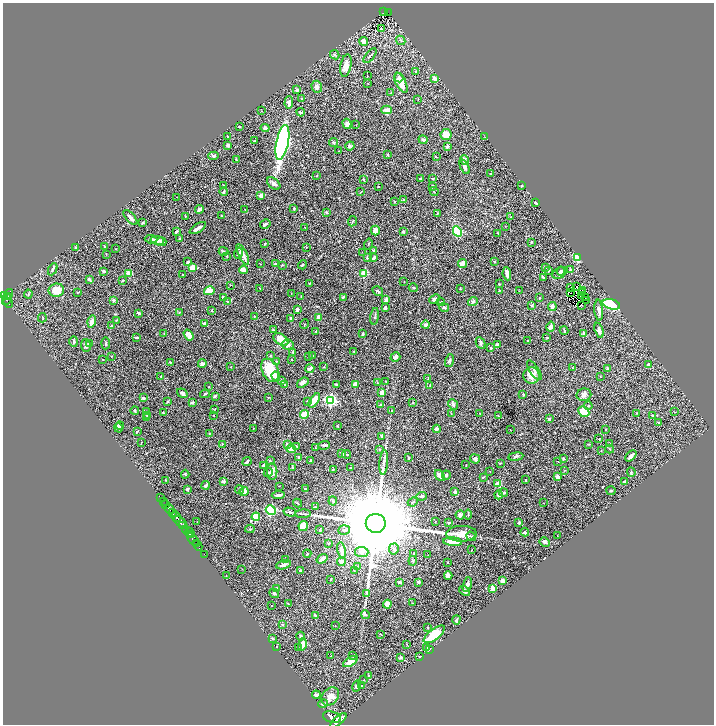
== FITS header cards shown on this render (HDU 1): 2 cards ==
NAXIS1  =                 1423
NAXIS2  =                 1444

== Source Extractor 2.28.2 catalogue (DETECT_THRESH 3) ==
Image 1423 x 1444 px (HDU 1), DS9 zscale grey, zoomed out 1/2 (1 PNG px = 2 x 2 image px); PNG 716 x 726 px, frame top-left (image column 2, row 1443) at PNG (3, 3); each listed source drawn as its Kron ellipse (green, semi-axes under 4 px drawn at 4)
Background 0.581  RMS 0.026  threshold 0.0794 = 3 sigma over >= 5 px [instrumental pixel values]
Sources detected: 500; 49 cannot appear on this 1/2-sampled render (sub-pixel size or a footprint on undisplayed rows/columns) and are neither listed nor drawn; the other 451 listed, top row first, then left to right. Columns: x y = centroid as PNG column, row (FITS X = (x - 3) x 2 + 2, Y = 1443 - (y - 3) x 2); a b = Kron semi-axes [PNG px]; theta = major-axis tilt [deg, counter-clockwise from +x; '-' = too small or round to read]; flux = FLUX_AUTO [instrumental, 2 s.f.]
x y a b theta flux
384 12 2 1 - 9.2
388 13 2 1 - 3.9
381 29 4 2 - 3.7
401 40 5 3 - 5.3
364 41 4 4 - 25
335 55 5 3 - 6.9
370 56 9 2 51 7.2
346 66 11 5 78 48
415 71 3 3 - 5.4
367 76 3 2 - 2.1
399 78 4 4 - 15
435 79 4 3 - 30
401 83 11 5 -64 66
368 84 2 1 - 1.9
317 87 6 5 - 19
297 90 2 2 - 14
390 93 4 2 - 3.5
302 99 3 3 - 3.9
418 99 3 2 - 2.7
289 103 6 4 86 25
387 110 5 3 - 43
262 111 2 2 - 1.5
301 112 4 2 - 9.8
347 124 5 4 - 14
356 125 2 2 - 1.6
239 127 2 2 - 4.8
265 128 4 3 - 12
446 135 5 5 - 58
228 136 2 2 - 5.7
485 137 3 1 - 1.8
423 140 5 3 - 14
254 141 3 2 - 2.1
282 142 17 6 78 2000
333 143 4 3 - 5.4
228 145 3 2 - 18
350 146 5 4 - 8.5
447 146 3 3 - 15
339 151 3 2 - 1.6
388 155 3 2 - 3.3
213 156 5 3 - 10
436 157 3 2 - 3
236 160 3 2 - 4.4
464 160 5 3 - 22
465 167 8 4 -66 20
491 174 4 3 - 4.9
317 176 2 2 - 3
363 179 4 3 - 5.1
421 179 4 3 - 6
432 179 4 2 - 4.3
274 183 7 5 -38 16
224 185 2 2 - 3.2
432 186 3 3 - 4.6
521 186 2 2 - 7.2
378 187 2 1 - 2.1
434 191 5 2 - 2.8
224 192 4 3 - 6.7
361 192 3 2 - 2
261 196 3 2 - 23
177 197 2 1 - 1.1
403 200 4 3 - 5.1
394 201 2 2 - 2.9
536 203 4 2 - 7.8
294 208 3 2 - 3.7
199 209 4 3 - 24
245 209 3 2 - 2
326 212 2 2 - 21
437 213 3 3 - 2.8
185 216 3 3 - 3.6
222 216 3 2 - 2.9
511 217 2 2 - 2.2
130 218 9 3 -48 16
353 221 5 2 - 3.9
142 223 4 2 - 6
265 224 5 2 - 11
505 226 2 1 - 1.4
305 227 2 1 - 1.4
198 228 9 2 33 20
375 230 5 4 - 22
403 231 3 2 - 6.9
457 231 5 4 - 220
176 232 4 2 - 8.1
498 233 3 2 - 3.3
179 238 3 2 - 5.5
151 239 6 3 -5 13
157 240 7 4 -10 21
161 242 5 4 - 14
531 242 3 2 - 4.8
265 243 2 2 - 2.7
368 244 5 2 - 3.6
76 247 4 3 - 6.6
105 247 2 2 - 14
306 247 2 2 - 2.2
116 249 3 2 - 2
374 250 2 2 - 4.7
223 251 5 3 - 9.1
238 253 5 3 - 9.8
362 253 2 1 - 1.3
106 254 3 2 - 2
243 254 11 3 -63 39
227 256 2 2 - 2.4
367 258 4 3 - 4.1
374 258 4 3 - 12
578 258 3 3 - 340
494 261 2 2 - 4.8
188 262 3 2 - 8.9
463 263 5 3 - 53
260 264 3 2 - 1.7
275 264 3 2 - 7.8
282 265 4 2 - 3.4
302 265 5 2 - 4.2
193 267 4 4 - 57
546 267 4 2 - 3.1
53 269 6 3 64 11
243 270 4 3 - 34
571 270 4 3 - 12
104 271 2 2 - 19
549 271 4 3 - 4.9
561 271 4 4 - 7.4
129 273 3 3 - 85
364 273 3 2 - 190
560 273 8 5 29 15
507 274 6 3 -80 25
183 275 2 2 - 2.3
543 277 2 2 - 13
89 279 4 3 - 6.6
123 280 2 2 - 13
404 282 2 2 - 1.4
310 283 3 2 - 2.6
499 284 2 2 - 2.9
230 285 2 2 - 2.2
571 287 2 1 - 1.2
576 287 3 1 - 0.79
260 288 3 1 - 2.6
413 288 5 3 - 4.7
460 289 3 2 - 2.9
56 290 8 6 9 80
499 290 2 2 - 2.2
582 290 2 1 - 1.2
209 291 5 3 - 66
378 291 6 3 -31 8.1
519 291 2 2 - 1.7
77 292 2 2 - 4.5
571 293 3 1 - 2.3
582 293 2 1 - 0.83
8 294 5 3 - 280
28 294 4 2 - 4.3
291 294 3 2 - 2
4 296 3 1 - 36
7 296 2 1 - 260
581 296 2 1 - 1.2
301 297 2 2 - 6.3
343 297 3 2 - 10
585 297 2 1 - 1.6
223 298 3 3 - 11
539 298 3 3 - 3.9
7 299 6 2 51 190
386 299 3 3 - 22
434 299 6 3 42 10
113 300 3 3 - 11
227 301 3 2 - 2.9
587 301 2 1 - 3.6
441 302 4 3 - 4.6
473 302 5 4 - 9.9
8 303 5 2 - 100
611 304 9 5 -16 370
532 305 4 3 - 4.2
581 305 2 1 - 2.4
552 306 4 4 - 20
444 307 5 3 - 9.8
385 308 3 3 - 8.7
297 310 3 2 - 23
599 310 10 4 -84 21
212 311 3 1 - 2.3
139 313 4 2 - 10
179 313 3 2 - 2.1
254 316 2 2 - 1.9
375 316 8 2 81 5.2
319 317 3 2 - 64
42 318 4 2 - 3.5
291 318 3 2 - 8.5
116 320 2 2 - 6.8
92 321 6 3 75 40
204 323 3 2 - 18
304 324 5 2 - 3.1
426 325 4 3 - 15
111 326 2 2 - 8.1
551 327 5 3 - 21
273 330 3 3 - 5.3
599 330 8 3 -75 22
564 331 4 2 - 3.8
316 332 4 3 - 6
164 333 2 2 - 1.5
583 333 4 3 - 6
363 334 3 2 - 7.9
189 335 6 4 -55 34
137 337 3 2 - 5.5
547 338 2 2 - 3.9
281 339 8 5 -34 65
74 341 5 2 - 9
528 341 3 2 - 5.3
89 343 3 3 - 7.9
106 343 6 3 85 5.2
481 343 6 4 -62 12
86 345 6 5 - 12
288 345 6 5 - 19
497 345 3 3 - 16
491 348 2 2 - 6.1
293 352 3 2 - 5.4
354 352 3 2 - 2.6
270 355 3 3 - 3.1
111 356 2 2 - 1.8
309 356 3 2 - 4.1
312 356 3 2 - 6.2
395 357 5 4 - 16
103 359 2 2 - 2.1
291 359 3 2 - 3.9
276 361 3 3 - 5.1
449 361 7 3 77 11
170 362 3 2 - 5
202 363 4 4 - 12
649 364 4 2 - 19
231 367 2 2 - 2.8
324 367 2 2 - 3.5
572 368 2 2 - 2.8
607 368 4 3 - 6.9
310 369 4 2 - 18
270 370 12 8 -65 160
534 370 11 4 -57 16
161 376 3 3 - 3
276 376 5 3 - 22
531 376 8 8 - 52
600 376 3 2 - 1.9
428 378 2 2 - 2.7
282 381 4 2 - 8.8
386 381 2 2 - 2.2
303 383 6 3 36 31
377 383 2 1 - 1.4
285 384 3 2 - 2.4
336 384 3 3 - 8.6
355 385 4 3 - 35
430 385 3 2 - 2.6
208 387 2 1 - 2.9
382 392 4 3 - 35
182 393 6 4 -36 12
205 394 5 2 - 4.9
523 394 3 3 - 3
584 395 7 6 - 18
215 396 3 2 - 9.5
269 397 3 2 - 2.6
143 398 4 3 - 10
314 400 8 4 56 100
331 400 4 3 - 930
167 401 4 3 - 5.5
307 401 4 3 - 4.3
192 402 3 2 - 10
413 402 3 2 - 3
453 404 6 4 -50 14
381 405 3 3 - 9.8
588 406 4 3 - 5.7
215 409 3 2 - 2.4
135 410 4 3 - 5.5
392 410 2 2 - 4.6
146 411 2 2 - 2.1
584 412 6 5 - 89
674 412 3 2 - 1.7
163 413 4 3 - 6.3
451 413 2 2 - 1.6
636 413 2 1 - 1.4
480 414 3 2 - 2.9
147 415 4 3 - 8.1
304 415 4 3 - 67
652 415 3 3 - 3.6
214 416 3 1 - 1.9
498 416 2 2 - 3.6
146 418 3 3 - 9
549 419 2 2 - 14
658 422 4 3 - 4.5
120 425 4 3 - 12
338 426 3 2 - 3.1
118 428 5 3 - 9
253 429 2 2 - 3.1
437 429 4 3 - 13
510 430 3 1 - 1.8
606 430 2 1 - 1.4
137 431 2 1 - 3.3
210 433 2 2 - 2.4
382 436 4 3 - 13
599 439 2 2 - 2.2
141 442 2 2 - 1.9
222 444 3 2 - 1.9
287 444 4 3 - 9.1
589 444 3 2 - 2.7
610 444 3 2 - 2.9
324 445 6 2 2 7.8
297 446 4 3 - 4.8
315 448 3 2 - 2.4
291 449 4 4 - 33
380 449 3 3 - 4.7
610 449 4 2 - 3.4
601 450 2 2 - 1.4
342 453 4 3 - 5.1
347 454 4 2 - 3.6
516 456 7 3 8 8.8
631 456 7 2 44 14
299 458 4 2 - 8.6
409 458 3 2 - 4.2
563 458 3 3 - 6.2
475 459 5 4 - 14
270 461 3 2 - 7.2
310 461 4 2 - 6.9
558 461 2 2 - 1.9
247 462 5 2 - 11
384 462 12 3 86 18
500 463 3 2 - 2.2
264 465 3 3 - 10
466 465 2 2 - 2.3
292 467 3 2 - 6.6
351 468 3 2 - 7.3
333 470 3 2 - 6.8
490 471 2 1 - 2.9
564 471 3 2 - 2.3
272 472 8 5 -89 30
631 472 5 3 - 8.3
268 473 4 3 - 6.1
185 474 4 2 - 4.1
446 475 5 3 - 7.3
440 476 6 4 -50 22
557 476 4 3 - 19
483 477 4 1 - 2.3
165 480 2 2 - 3
526 480 2 2 - 2.4
224 481 4 3 - 7.6
625 481 3 2 - 10
498 484 3 3 - 46
205 485 4 3 - 8.3
279 486 2 1 - 1.7
187 489 4 3 - 6.9
305 489 3 2 - 6.4
239 490 4 3 - 5.4
244 491 4 4 - 45
611 491 4 3 - 4.8
455 492 4 3 - 17
504 493 4 3 - 7.9
278 495 6 3 6 15
498 495 4 2 - 7.8
421 496 5 3 - 8.3
160 498 2 1 - 23
163 501 2 2 - 120
333 501 4 3 - 5
413 502 5 2 - 3.2
297 503 4 2 - 3.8
544 503 2 1 - 2.4
166 505 3 2 - 160
315 507 3 2 - 4
169 509 5 2 - 920
271 510 5 4 - 290
172 512 2 2 - 440
290 512 6 3 -15 8
303 514 8 2 1 7.7
460 515 4 4 - 17
468 515 5 3 - 4.3
176 517 5 3 - 1400
256 517 4 4 - 160
181 522 8 3 -40 800
197 522 2 2 - 1.6
435 522 3 2 - 1.8
449 522 3 3 - 6.1
376 523 10 9 - 150000
519 523 3 2 - 6.9
182 526 2 1 - 300
303 526 5 4 - 95
250 529 4 2 - 3.9
185 530 4 2 - 370
319 530 3 2 - 2.6
344 530 6 4 19 13
189 532 4 3 - 470
525 532 4 3 - 7.5
462 534 15 8 1 54
191 535 3 2 - 180
557 535 2 1 - 1.1
471 536 5 4 - 7
193 540 7 2 -48 950
453 542 9 3 -5 59
545 542 5 4 - 12
197 543 2 1 - 390
329 543 3 2 - 3.9
198 545 5 3 - 650
394 549 5 5 - 18
341 550 8 3 -80 28
472 550 3 2 - 3.7
362 552 7 5 -6 20
414 553 3 3 - 3.9
204 554 2 1 - 21
307 554 4 3 - 4.5
428 555 2 1 - 1.3
322 559 6 3 35 29
286 560 4 3 - 4.5
413 561 5 3 - 5.8
341 562 4 4 - 21
447 562 3 2 - 1.7
283 565 7 3 17 16
358 566 3 2 - 2.4
242 569 2 1 - 1.1
300 570 2 2 - 13
354 570 2 2 - 2.1
226 576 2 2 - 2.3
448 576 4 3 - 29
331 579 2 2 - 2.7
502 581 3 3 - 17
399 582 3 3 - 9.7
419 582 2 2 - 13
467 584 7 3 73 19
277 588 3 2 - 4.7
493 588 4 3 - 53
464 591 6 3 -38 17
274 593 5 3 - 10
366 593 3 2 - 3.2
412 603 3 2 - 2.2
288 604 3 2 - 3.5
387 604 4 4 - 34
271 606 2 1 - 2.6
315 615 4 3 - 5.5
365 615 4 3 - 8.1
456 620 4 3 - 11
282 625 4 3 - 4.3
335 626 2 1 - 1.3
428 628 2 2 - 4.7
381 634 2 2 - 3.9
434 634 12 5 38 170
301 636 4 3 - 8.3
272 639 4 3 - 5.1
302 644 6 4 77 53
407 645 3 2 - 2.7
276 646 2 2 - 2
298 647 2 2 - 2.3
427 647 3 3 - 7.2
430 649 3 2 - 2.5
331 656 2 2 - 1.7
353 656 3 3 - 5.5
401 657 4 3 - 4.8
420 657 3 2 - 3.6
351 661 8 4 30 65
369 676 4 2 - 5.7
364 680 2 2 - 2
356 686 5 4 - 9.2
362 686 2 2 - 13
316 695 4 3 - 19
330 696 10 7 49 43
323 704 5 4 - 12
332 717 9 5 -14 3600
338 721 10 4 41 3400
At the frame edge (FLAGS 8, measured only in part): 1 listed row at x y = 338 721
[49 sub-pixel or undisplayed-footprint detections neither listed nor drawn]